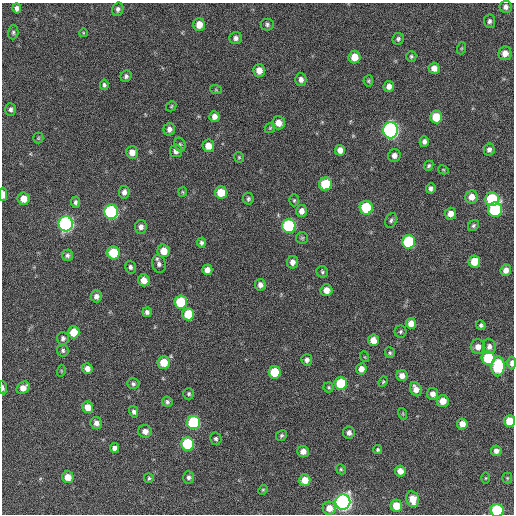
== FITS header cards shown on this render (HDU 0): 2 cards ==
NAXIS1  =                  512 / Axis length
NAXIS2  =                  512 / Axis length

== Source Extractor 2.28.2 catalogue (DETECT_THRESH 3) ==
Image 512 x 512 px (HDU 0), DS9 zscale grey, 1 PNG px = 1 image px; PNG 516 x 516 px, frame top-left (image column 1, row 512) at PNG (2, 3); each listed source drawn as its Kron ellipse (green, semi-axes under 4 px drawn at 4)
Background 198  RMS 14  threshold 42.2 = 3 sigma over >= 5 px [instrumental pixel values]
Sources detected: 146; all 146 listed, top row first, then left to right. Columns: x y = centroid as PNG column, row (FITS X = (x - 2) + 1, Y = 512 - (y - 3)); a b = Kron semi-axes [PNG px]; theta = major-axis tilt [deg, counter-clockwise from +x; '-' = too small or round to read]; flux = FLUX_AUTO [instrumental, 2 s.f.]
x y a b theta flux
505 7 6 6 - 3600
17 8 5 4 - 3300
118 9 7 5 73 2700
489 21 7 5 -85 2400
267 24 6 6 - 2200
199 25 6 5 - 11000
13 32 7 5 89 1800
83 33 4 3 - 790
236 38 6 6 - 3600
398 39 6 5 - 2100
462 48 6 4 71 1200
505 53 7 6 - 8400
411 56 5 5 - 1600
354 57 6 6 - 14000
434 68 5 5 - 5800
259 70 6 6 - 9100
126 76 6 5 - 2300
301 80 6 5 - 4100
368 81 5 5 - 1400
104 85 5 4 - 1700
389 86 5 5 - 5100
216 90 6 4 -19 1100
171 106 5 4 - 1200
11 109 6 5 - 2400
214 117 5 5 - 5200
436 117 6 6 - 23000
278 123 6 6 - 7900
270 128 6 4 45 1200
169 129 6 5 - 4300
390 130 8 7 - 290000
38 138 5 5 - 1100
424 142 5 4 - 3200
180 145 7 5 -77 1600
208 146 6 6 - 9000
489 149 6 5 - 3200
340 150 5 5 - 6000
176 151 6 6 - 4400
132 152 6 6 - 7500
394 156 6 6 - 4600
239 157 6 4 -46 1300
429 166 5 4 - 1500
443 170 5 4 - 950
325 184 6 6 - 32000
431 188 5 4 - 2800
124 192 6 5 - 4200
183 192 5 4 - 1000
221 192 6 6 - 19000
3 194 7 3 -89 7500
471 197 6 6 - 7800
23 199 6 6 - 10000
248 199 6 5 - 1900
492 199 7 7 - 58000
294 200 6 5 - 1400
75 202 6 4 -86 2400
366 208 7 6 - 48000
495 210 7 7 - 78000
301 211 6 5 - 5200
111 212 7 7 - 130000
450 214 6 5 - 6700
391 220 8 5 67 2300
66 224 7 7 - 210000
289 226 7 6 - 95000
473 226 6 5 - 1800
141 227 7 6 - 4400
302 238 6 6 - 1600
409 242 7 6 - 71000
201 243 5 4 - 2300
163 251 6 6 - 11000
113 253 6 6 - 36000
68 255 6 5 - 2700
474 261 6 6 - 18000
292 262 6 5 - 5300
159 264 9 7 -76 3800
130 267 6 5 - 2600
207 270 5 5 - 5900
506 270 6 5 - 6200
322 272 6 5 - 1700
144 280 6 5 - 8800
260 285 6 5 - 4100
326 290 6 6 - 8900
96 296 6 5 - 4500
181 302 6 6 - 38000
147 312 5 4 - 2800
188 314 6 6 - 26000
411 323 5 5 - 8800
481 325 5 4 - 2000
74 332 6 6 - 17000
400 332 6 6 - 1800
63 338 6 6 - 2600
373 340 6 5 - 8800
478 347 7 7 - 6800
489 347 7 6 - 4500
63 350 6 5 - 1900
390 353 5 5 - 1600
365 357 5 3 - 800
488 358 7 6 - 52000
307 360 5 5 - 3300
164 363 6 6 - 18000
512 363 6 4 88 4600
498 366 10 6 87 58000
87 368 5 5 - 5600
361 369 5 5 - 6600
61 371 6 3 73 840
274 372 6 6 - 27000
402 376 5 5 - 6800
383 382 5 4 - 1200
341 383 6 6 - 40000
133 384 6 5 - 2100
329 387 5 5 - 1400
3 388 6 3 -84 2300
23 388 7 5 41 7800
416 389 7 5 -65 6800
189 394 6 5 - 1600
433 394 6 5 - 4800
443 401 6 6 - 11000
167 402 5 5 - 2200
88 407 6 5 - 11000
134 412 6 4 -75 2400
403 414 6 3 -72 1100
509 421 6 5 - 18000
96 423 6 5 - 4200
193 423 7 6 - 81000
462 424 5 5 - 7500
145 431 7 6 - 6000
349 433 6 6 - 3700
281 436 6 5 - 1700
216 439 6 5 - 2100
188 444 6 6 - 58000
114 448 5 4 - 4400
378 450 4 4 - 1400
303 451 6 5 - 7000
496 451 5 5 - 4700
341 469 5 4 - 1400
400 471 5 5 - 7600
68 477 6 5 - 10000
188 477 6 5 - 2400
149 478 5 5 - 1500
486 478 5 3 - 910
507 478 5 5 - 1100
305 480 6 5 - 12000
263 490 5 4 - 1100
412 499 8 6 -78 13000
343 502 7 7 - 330000
396 506 6 6 - 17000
329 508 6 6 - 9700
497 510 6 6 - 74000
At the frame edge (FLAGS 8, measured only in part): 5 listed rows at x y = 3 194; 512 363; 3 388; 509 421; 497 510